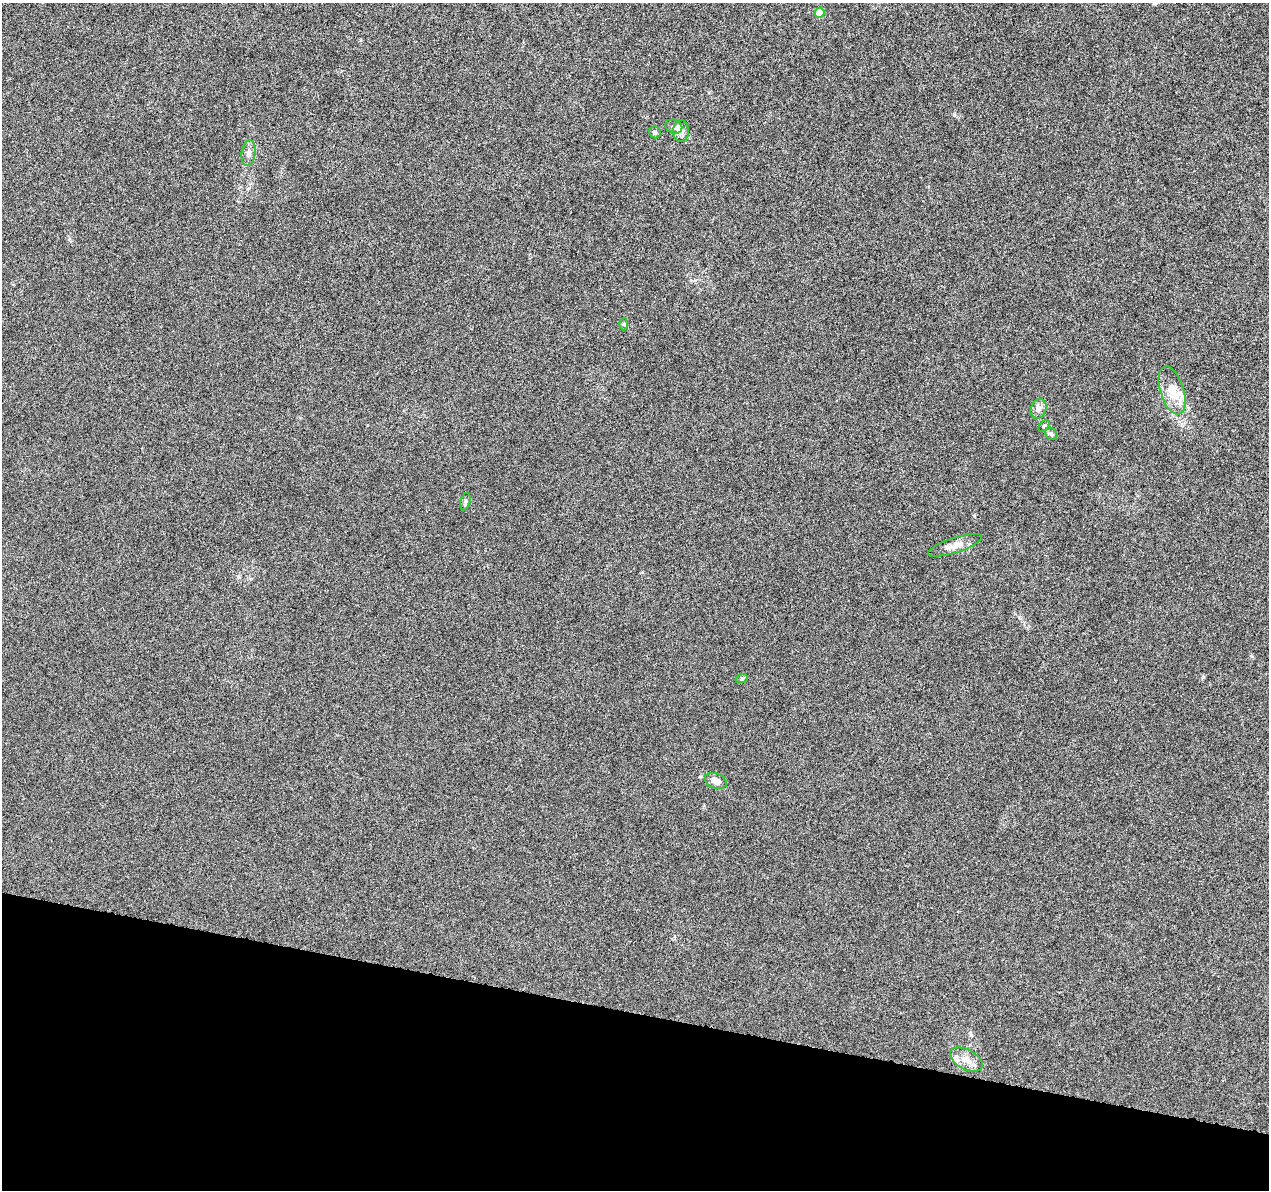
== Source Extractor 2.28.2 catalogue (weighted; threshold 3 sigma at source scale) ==
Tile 15 of 4 x 4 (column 3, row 4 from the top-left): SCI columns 2538-3804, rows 233-1420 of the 5093 x 5273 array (HDU 1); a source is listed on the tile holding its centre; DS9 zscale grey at full resolution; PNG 1271 x 1192 px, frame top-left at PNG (2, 3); each listed source drawn as its Kron ellipse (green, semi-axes under 4 px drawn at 4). Shown black and unused: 15% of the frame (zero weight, under 5 of 10 exposures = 1% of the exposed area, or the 3 px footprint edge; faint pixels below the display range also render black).
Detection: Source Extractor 2.28.2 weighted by HDU 2 'WHT'; one run over the whole footprint, this tile lists its part. Background 5.98e-04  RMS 8.6e-04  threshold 0.00351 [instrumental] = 3 sigma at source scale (4.09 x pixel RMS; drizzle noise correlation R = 1.36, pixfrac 0.8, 0.0396/0.0396 arcsec/px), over >= 5 px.
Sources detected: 17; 2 inside a brighter listed object's ellipse — not listed separately; the other 15 listed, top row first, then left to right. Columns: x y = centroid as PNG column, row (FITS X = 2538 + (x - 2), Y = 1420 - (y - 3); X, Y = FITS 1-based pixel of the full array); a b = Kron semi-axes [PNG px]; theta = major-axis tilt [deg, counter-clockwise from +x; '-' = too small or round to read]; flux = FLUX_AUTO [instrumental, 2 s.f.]
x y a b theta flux
820 13 5 5 - 1.4
674 127 9 6 -23 0.25
681 131 11 8 88 0.43
655 132 6 5 - 0.16
249 153 13 7 82 0.38
624 324 6 4 -90 0.1
1172 390 25 11 -72 1.5
1038 409 10 7 70 0.36
1044 426 7 4 45 0.11
1051 434 7 5 -47 0.16
466 501 9 4 76 0.16
955 545 28 7 18 0.71
742 678 6 4 19 0.11
716 781 11 7 -21 0.51
966 1059 18 10 -29 0.8
Unlisted compact peaks at least as high as the median listed source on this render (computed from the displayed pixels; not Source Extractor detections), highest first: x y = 954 115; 1203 677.